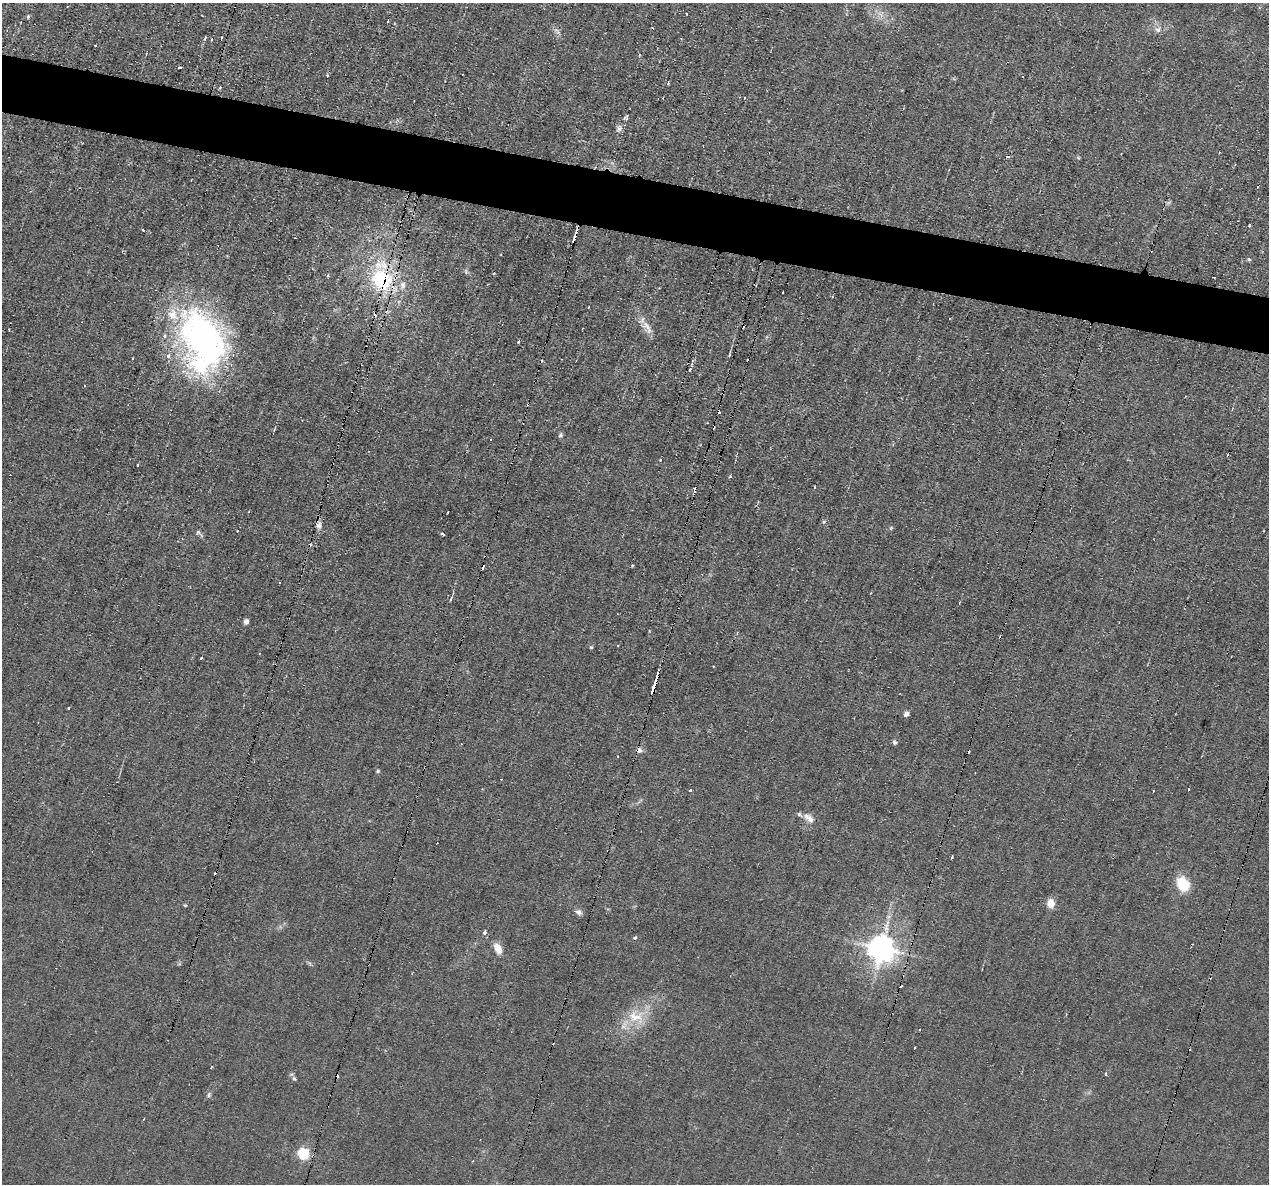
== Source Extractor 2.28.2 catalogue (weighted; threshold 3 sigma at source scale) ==
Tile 11 of 4 x 4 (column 3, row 3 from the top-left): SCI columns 2537-3803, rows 1427-2608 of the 5071 x 5095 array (HDU 1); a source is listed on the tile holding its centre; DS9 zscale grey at full resolution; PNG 1271 x 1186 px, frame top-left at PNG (2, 3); no overlay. Shown black and unused: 5% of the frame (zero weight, under 2 of 3 exposures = <1% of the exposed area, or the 3 px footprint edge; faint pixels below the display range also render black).
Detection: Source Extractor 2.28.2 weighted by HDU 2 'WHT'; one run over the whole footprint, this tile lists its part. Background 0.0451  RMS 0.0069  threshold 0.031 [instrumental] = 3 sigma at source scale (4.5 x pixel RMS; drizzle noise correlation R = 1.50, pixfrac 1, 0.05/0.05 arcsec/px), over >= 5 px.
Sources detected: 114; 1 too faint to see at this stretch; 38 cosmic-ray / hot-pixel residue — not listed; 6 inside a brighter listed object's ellipse — not listed separately; the other 69 listed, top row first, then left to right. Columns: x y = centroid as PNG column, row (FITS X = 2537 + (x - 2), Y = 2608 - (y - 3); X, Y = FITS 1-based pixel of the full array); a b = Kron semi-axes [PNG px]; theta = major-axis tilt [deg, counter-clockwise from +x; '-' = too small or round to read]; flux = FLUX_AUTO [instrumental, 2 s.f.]
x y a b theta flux
687 14 3 2 - 0.66
880 14 11 6 -22 4.2
28 16 5 4 - 1.1
388 21 3 2 - 0.7
556 30 7 4 -18 1.6
1158 30 8 7 - 2.9
222 37 3 3 - 1.4
205 38 5 3 - 0.96
212 39 4 3 - 1
95 45 3 2 - 1.4
179 67 4 3 - 2
327 76 3 3 - 2
668 83 4 3 - 0.92
220 87 4 4 - 0.85
619 128 8 7 - 2.7
1007 156 3 3 - 4.8
1249 225 4 3 - 3
143 230 4 3 - 0.66
574 238 11 3 75 5.1
1249 259 5 5 - 1.2
466 272 8 4 -90 1.2
328 275 3 3 - 1
381 280 26 22 -67 60
783 292 3 2 - 1.3
588 307 3 2 - 0.61
647 327 23 9 -56 7.2
203 338 73 45 -58 220
730 354 9 3 75 0.95
690 370 4 3 - 0.72
560 435 7 6 - 1.4
491 439 3 2 - 1.5
1228 455 3 2 - 0.85
660 460 3 3 - 2.4
138 465 3 3 - 1.4
319 525 12 7 78 3.1
237 531 3 3 - 1.9
198 532 6 4 44 1.2
443 534 4 3 - 1.9
450 599 7 3 65 1.2
246 621 5 4 - 3.2
591 647 4 4 - 0.85
201 658 3 3 - 8.4
653 689 12 4 73 10
69 708 3 3 - 2
906 714 5 4 - 4.8
894 742 6 5 - 1.4
639 750 8 7 - 2.8
618 756 3 2 - 0.66
378 771 5 3 - 0.96
1188 789 3 2 - 1.4
691 791 3 3 - 9.2
809 818 17 9 -37 5.4
952 857 3 3 - 2
1183 884 9 7 -61 36
1051 903 10 8 -88 6.4
578 912 9 7 -28 2.6
484 932 4 3 - 2.5
635 937 4 3 - 1.3
498 948 13 8 -63 7.9
881 948 10 10 - 560
412 973 3 2 - 0.59
635 1016 26 18 3 20
919 1030 3 2 - 1
914 1048 3 2 - 0.75
211 1067 3 2 - 0.74
1105 1074 3 3 - 2.4
294 1078 7 5 -62 1.4
209 1095 7 5 71 1.4
304 1154 6 6 - 55
Overlapping masked pixels (flux is a lower limit): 3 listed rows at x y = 574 238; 381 280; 653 689